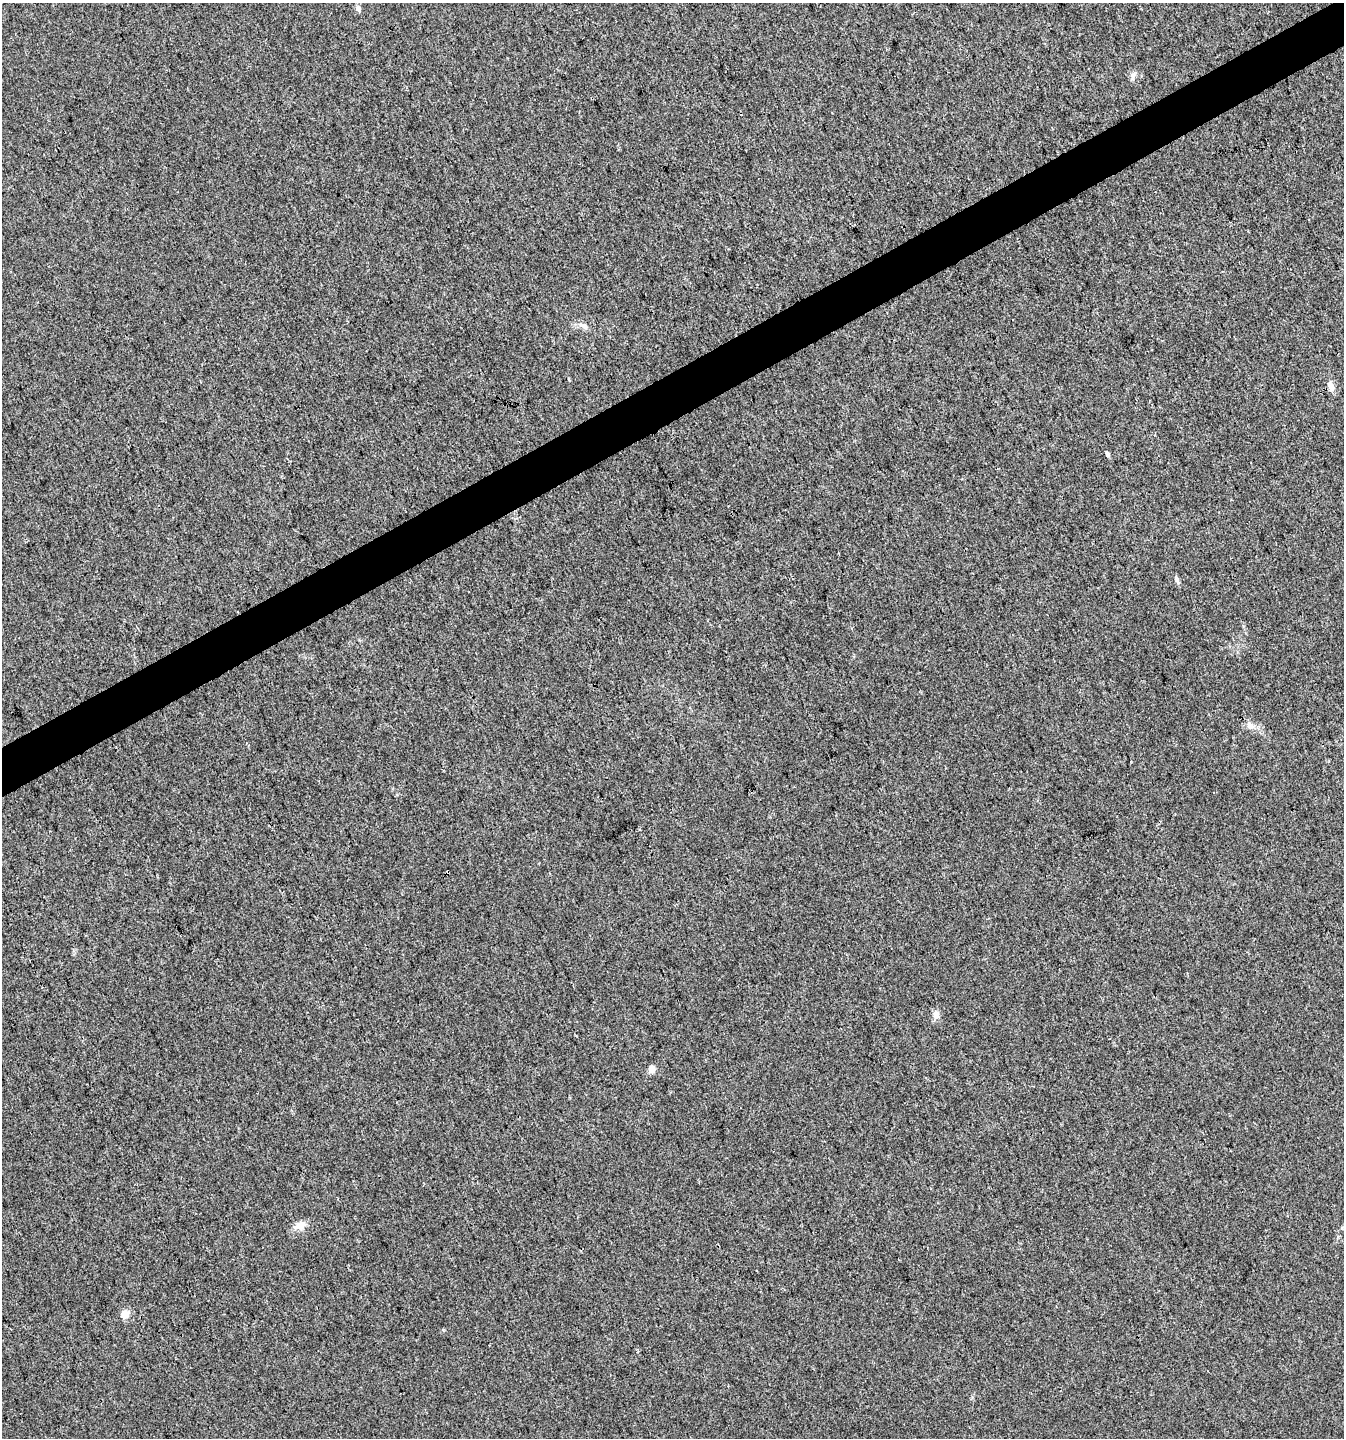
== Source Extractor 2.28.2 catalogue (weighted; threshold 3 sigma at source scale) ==
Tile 10 of 4 x 4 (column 2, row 3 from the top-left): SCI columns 1442-2783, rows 1440-2875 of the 5627 x 5748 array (HDU 1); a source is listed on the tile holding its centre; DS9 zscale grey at full resolution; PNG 1346 x 1440 px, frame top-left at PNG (2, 3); no overlay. Shown black and unused: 3% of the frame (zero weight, under 3 of 4 exposures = <1% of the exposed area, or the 3 px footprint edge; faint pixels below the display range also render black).
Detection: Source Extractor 2.28.2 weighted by HDU 2 'WHT'; one run over the whole footprint, this tile lists its part. Background 0.00553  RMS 0.0034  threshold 0.0153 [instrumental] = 3 sigma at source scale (4.5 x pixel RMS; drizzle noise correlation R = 1.50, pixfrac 1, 0.0396/0.0396 arcsec/px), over >= 5 px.
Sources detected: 12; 1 cosmic-ray / hot-pixel residue — not listed; the other 11 listed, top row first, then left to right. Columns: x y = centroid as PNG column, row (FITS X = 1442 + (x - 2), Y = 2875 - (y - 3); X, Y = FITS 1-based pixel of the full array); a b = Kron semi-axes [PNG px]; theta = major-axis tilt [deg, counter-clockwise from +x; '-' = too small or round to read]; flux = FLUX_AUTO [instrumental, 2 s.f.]
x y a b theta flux
358 8 6 5 - 1.7
1132 77 10 4 -85 0.98
584 326 15 6 -27 1.8
1331 386 13 7 -69 2.1
1107 454 5 4 - 1
1177 580 13 4 -72 0.9
1250 726 9 8 - 1.7
936 1015 11 8 89 1.9
652 1069 9 7 81 1.7
300 1225 14 10 14 3
125 1314 12 9 30 2.6
Unlisted compact peaks at least as high as the median listed source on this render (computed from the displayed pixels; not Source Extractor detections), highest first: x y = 443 1330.